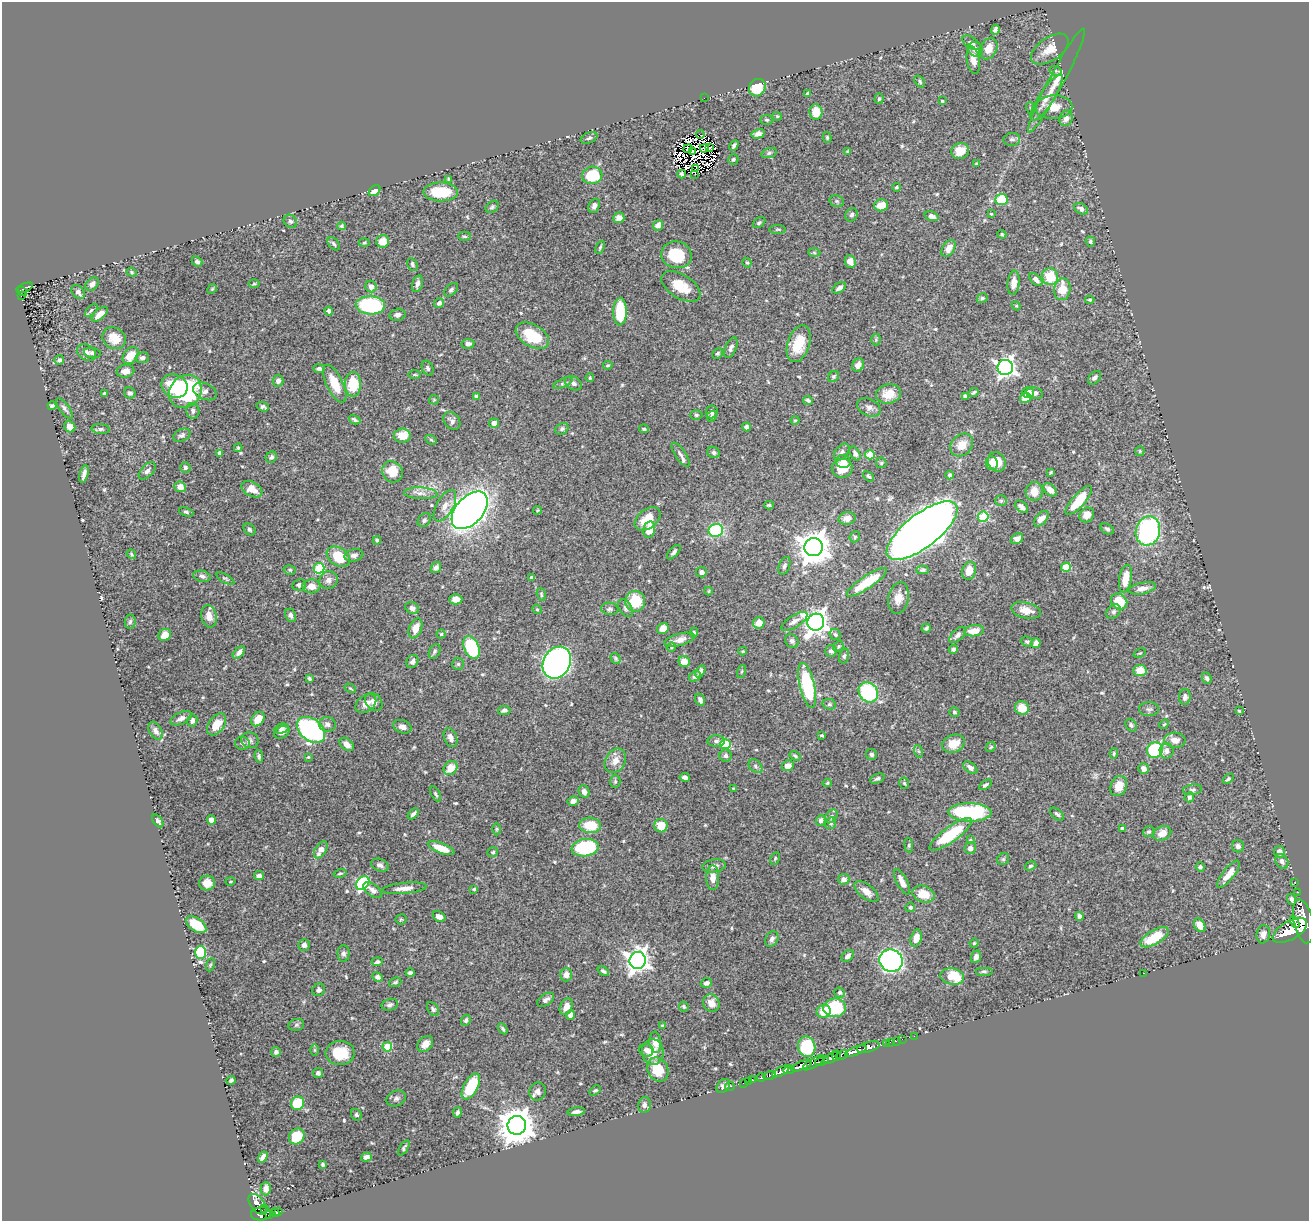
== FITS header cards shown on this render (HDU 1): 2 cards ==
NAXIS1  =                 1307
NAXIS2  =                 1219

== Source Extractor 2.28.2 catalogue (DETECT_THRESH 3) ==
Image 1307 x 1219 px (HDU 1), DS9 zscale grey, 1 PNG px = 1 image px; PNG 1311 x 1223 px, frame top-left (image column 1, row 1219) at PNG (2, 2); each listed source drawn as its Kron ellipse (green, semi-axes under 4 px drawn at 4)
Background 0.793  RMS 0.015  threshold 0.0442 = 3 sigma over >= 5 px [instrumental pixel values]
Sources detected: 579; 9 with non-positive FLUX_AUTO (blend fragments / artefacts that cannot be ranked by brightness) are neither listed nor drawn; of the other 570, the 500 brightest by FLUX_AUTO listed and drawn (70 fainter detections omitted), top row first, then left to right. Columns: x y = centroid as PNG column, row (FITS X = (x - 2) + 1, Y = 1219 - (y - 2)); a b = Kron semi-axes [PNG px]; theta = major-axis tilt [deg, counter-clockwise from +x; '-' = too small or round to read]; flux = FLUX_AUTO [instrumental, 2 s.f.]
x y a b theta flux
995 30 5 4 - 2.3
971 43 10 5 -34 3.7
988 49 11 8 65 13
1050 49 21 11 34 13
975 50 8 6 -43 6.7
973 60 14 6 -80 8.6
1056 71 6 4 -16 1.8
920 81 6 4 -53 1.8
1056 81 58 7 62 17
757 88 9 8 - 22
808 94 4 3 - 2.3
704 98 2 2 - 16
1046 98 27 7 57 12
879 99 5 4 - 1.4
942 101 3 3 - 1.2
1054 107 18 12 3 15
1031 108 6 3 -69 1.1
816 112 8 6 -84 15
777 116 5 4 - 1.1
1066 118 8 6 72 6.5
767 120 6 5 - 1.5
700 134 4 2 - 1.6
758 134 6 4 14 4.6
827 137 6 4 -77 1.2
589 138 9 5 23 2.4
1012 139 8 6 7 3.2
734 146 6 3 59 2.7
704 148 5 3 - 1.6
710 148 3 3 - 1.8
688 149 5 2 - 1.4
692 151 3 2 - 2.5
847 151 4 3 - 1.2
960 151 9 8 - 15
769 153 8 5 17 1.8
733 159 5 5 - 1.9
977 164 4 3 - 1.7
696 168 3 2 - 2
682 174 4 3 - 1.8
695 174 2 2 - 4
592 175 10 8 13 42
449 179 3 3 - 1.5
896 187 4 3 - 1.2
375 191 6 4 39 8.9
441 192 17 9 -1 30
1001 199 6 5 - 38
837 201 7 5 -21 1.8
881 205 7 6 - 13
594 206 7 5 70 4.2
492 207 7 5 37 2
1081 209 7 5 -34 3.8
991 214 4 3 - 1.2
852 215 7 5 57 2.3
932 216 7 4 -18 4.6
619 218 6 5 - 5
290 221 7 6 - 2.4
759 223 7 4 38 1.8
658 225 5 5 - 5.6
342 226 4 4 - 1.7
778 229 8 4 0 1.4
1002 234 4 3 - 1.2
464 236 6 4 -1 1.6
383 241 6 6 - 11
1090 241 5 4 - 1.6
364 243 5 3 - 1.1
334 244 8 5 -52 2.2
600 247 7 3 65 1.4
949 248 9 6 55 6.6
814 253 6 4 -2 1.3
676 255 15 13 -14 37
197 261 6 4 -40 2.7
850 261 6 5 - 6.7
747 263 5 3 - 1.3
412 264 7 5 -62 1.8
132 272 5 4 - 1.3
1050 277 8 8 - 27
1036 279 8 4 -43 3.8
1014 283 12 6 84 9.1
92 284 8 5 45 4.4
254 284 6 4 1 1.1
417 284 9 5 75 3.9
681 286 22 12 -31 21
371 287 6 5 - 5.4
25 288 8 3 22 150
839 288 7 4 32 3.8
212 289 5 4 - 1.2
1062 289 11 8 84 22
451 290 8 5 45 2
22 291 6 3 -33 130
78 292 8 5 -51 4.2
21 295 3 3 - 17
982 298 5 5 - 2.1
1090 300 4 3 - 1.3
439 303 5 5 - 3.7
370 305 14 9 -3 94
1016 306 4 4 - 1.1
91 310 8 4 45 1.9
329 311 4 4 - 2.6
620 312 14 7 90 39
100 314 10 5 42 11
397 315 8 6 13 3.3
532 336 18 11 -30 34
114 338 12 10 -35 17
876 340 6 5 - 1.4
468 344 6 5 - 4
799 344 19 11 72 26
731 348 11 5 67 3.7
87 352 10 7 -31 4.5
92 353 8 5 -10 2.5
717 353 6 4 43 1.9
131 356 9 7 52 17
142 358 7 5 10 3
59 360 5 4 - 3
608 365 5 3 - 1.4
858 365 7 5 55 6.5
1005 367 8 7 - 430
319 368 6 4 0 3.4
428 368 8 5 -66 2.5
125 371 9 6 10 6.4
415 375 6 3 0 1.3
833 376 6 5 - 1.8
590 378 4 3 - 1.2
1094 378 8 5 47 3.2
278 381 6 5 - 4.1
563 383 10 4 24 2.4
573 383 9 6 -32 4.6
335 384 20 8 -64 22
353 384 12 8 -90 32
174 386 13 11 -28 40
185 391 17 15 47 110
205 391 12 8 -25 5.1
974 392 5 3 - 1.7
1028 392 5 5 - 3.9
104 393 3 3 - 1.4
130 393 6 5 - 2.7
1034 393 8 6 -10 4.2
889 394 12 9 10 16
965 396 4 3 - 2.4
477 397 4 3 - 4.7
1025 398 5 5 - 16
434 400 5 4 - 1.2
808 400 5 3 - 2.4
52 406 4 3 - 2.4
263 407 6 4 -18 2.6
869 407 12 8 -26 4.9
64 408 12 4 -54 3
193 411 8 6 -75 3.3
712 412 6 6 - 3
696 415 6 5 - 1.6
712 416 5 4 - 1.9
354 420 6 3 -30 1.9
795 420 4 4 - 1.1
452 421 10 7 -50 4.3
494 423 5 4 - 5.3
70 427 6 5 - 7.1
746 427 4 4 - 2.9
101 429 9 5 -4 2.6
562 429 7 5 33 2.1
644 429 5 3 - 1.5
182 435 9 6 25 2.6
402 436 8 7 - 14
431 440 6 4 -30 1.3
962 445 12 10 43 12
238 448 4 3 - 1.2
1140 451 5 4 - 1.1
714 452 6 5 - 2.4
842 452 9 6 50 3.7
220 453 4 4 - 5.5
855 453 7 4 -59 3.1
681 455 14 5 -56 4.2
870 455 5 4 - 23
271 457 6 5 - 2.9
843 461 7 6 - 5.7
997 462 10 8 -61 15
881 463 5 5 - 1.3
992 463 7 6 - 7.4
185 468 5 5 - 2.1
842 468 10 9 - 15
147 471 10 6 46 3.8
392 472 11 10 - 20
1050 472 3 3 - 1.1
84 474 9 3 75 4.2
950 475 4 4 - 2.5
869 476 6 4 -40 1.7
180 487 6 5 - 7.4
252 489 11 7 -29 10
1050 490 8 5 -43 5.9
1034 491 9 8 - 11
421 493 17 6 -3 5.9
1079 500 18 6 49 34
1001 501 6 5 - 1.6
769 505 5 3 - 1.4
445 506 17 8 61 8.4
1021 507 7 5 -39 5.5
470 510 22 13 47 810
537 510 5 4 - 1.2
186 512 7 4 -19 1.7
1087 515 8 7 - 8.4
983 517 5 5 - 63
847 518 8 6 12 6
648 519 14 9 38 16
1041 519 9 5 49 7.5
424 520 7 6 - 2.1
249 529 6 5 - 2.1
1107 529 7 5 -34 2.3
649 530 8 5 79 16
716 530 7 6 - 67
922 531 43 16 38 2000
1148 531 15 12 74 160
855 537 6 5 - 1.4
1017 539 6 5 - 6.3
377 540 4 3 - 1.4
814 547 9 9 - 1900
674 552 9 4 47 2.8
131 554 5 3 - 1.3
354 555 9 6 13 3.5
338 557 13 9 -35 33
784 566 9 5 68 2.8
436 567 6 5 - 3.4
1066 567 5 4 - 33
319 568 5 5 - 75
290 570 6 5 - 1.7
923 570 6 4 1 1.6
969 571 9 7 73 12
701 572 5 5 - 2.9
202 576 9 5 -12 2.8
531 577 3 3 - 1.8
225 579 10 3 -30 1.5
1125 579 14 6 80 17
328 580 9 8 - 5.6
867 582 24 6 34 40
299 585 7 5 12 3.4
311 586 9 7 2 7.6
1142 588 13 5 13 6.2
709 591 4 4 - 1.2
541 594 7 4 -74 1.4
898 598 16 10 79 10
456 599 6 5 - 7.6
635 601 10 10 - 28
1119 602 9 7 -40 29
412 608 7 5 -25 5
625 608 10 6 -59 3
537 609 5 4 - 1.2
610 609 9 6 -7 2.7
1026 610 15 7 -12 12
1113 612 8 6 45 2.7
290 615 7 5 -64 3.4
209 616 11 7 -77 8.3
794 621 15 6 32 5.2
130 622 7 5 83 2.2
816 622 9 8 - 790
759 623 6 5 - 9.1
415 628 10 6 68 11
663 628 6 5 - 12
926 628 5 3 - 2
974 631 10 5 8 14
694 632 5 4 - 1.4
441 634 4 4 - 1.4
835 634 6 5 - 2.1
165 635 6 5 - 10
958 635 10 5 44 3.6
680 640 16 6 14 7.3
792 641 7 6 - 3
1027 642 6 4 -21 1.9
1036 643 5 4 - 6.2
838 646 6 4 51 1.6
471 647 12 7 -65 59
671 647 5 4 - 1.3
953 649 4 4 - 2.2
435 651 8 5 62 2.2
743 651 4 3 - 1.2
831 651 6 5 - 3.2
239 653 7 4 44 4.5
1140 653 6 4 23 1.3
844 656 7 4 75 2
616 658 6 4 -55 1.5
412 661 7 5 58 3.4
684 661 5 5 - 12
557 663 17 13 60 580
458 664 6 6 - 1.8
1140 670 6 5 - 15
700 671 6 4 58 2.8
741 671 7 3 71 1.2
695 676 6 5 - 3.1
1207 678 6 4 -64 2.4
309 679 4 3 - 1.8
807 685 23 7 -77 77
350 688 6 3 -30 1.2
868 692 11 9 -51 82
1185 697 8 5 86 3.3
700 700 6 5 - 3.1
374 702 10 7 -49 7.5
366 704 11 8 35 8.2
829 704 7 5 -12 2.3
1022 708 7 7 - 15
1149 709 10 7 0 2.9
504 710 6 4 8 2.7
1239 711 4 4 - 1.1
954 712 5 4 - 1.8
181 718 11 6 24 4.2
258 719 8 6 54 16
192 721 6 5 - 3.3
217 724 12 7 54 14
327 724 8 7 - 4.1
1164 724 5 4 - 1.2
1131 725 7 5 -56 2.3
402 727 9 6 -22 4.7
282 729 7 5 16 3.5
311 730 16 10 -38 220
156 731 9 6 -62 4.4
282 732 8 5 30 6
822 735 3 3 - 1.3
450 738 10 6 -69 5.2
250 740 9 8 - 3.2
1175 740 10 7 -2 7.7
716 741 9 6 1 2.8
242 743 7 6 - 3.2
347 744 8 5 -39 6.3
725 744 5 5 - 69
953 744 12 8 21 16
991 747 6 4 45 1.3
1155 750 8 7 - 73
918 751 6 4 -70 1.6
1167 751 8 7 - 4.6
1114 754 5 4 - 1.3
871 755 6 5 - 2.4
259 756 6 4 -82 2.3
726 756 6 6 - 2.5
795 756 6 3 -33 1.5
308 757 4 4 - 1.1
615 761 13 10 59 9.1
755 766 8 5 -44 2.8
788 766 6 5 - 6.6
451 768 7 6 - 14
970 768 8 5 -39 4
1144 769 5 5 - 5.4
685 777 5 4 - 3.8
877 778 7 4 21 2.3
1228 779 6 4 43 2
615 781 6 5 - 1.6
827 783 5 4 - 1.3
904 783 5 5 - 1.4
985 785 7 3 31 2
1119 786 10 8 67 11
733 788 3 2 - 1.1
1192 790 10 5 9 2.3
584 792 6 5 - 4.7
436 794 8 4 -63 1.5
1189 797 5 4 - 2.6
573 801 6 4 15 5.6
970 812 22 9 -1 98
413 814 6 4 43 3.4
1057 814 8 4 -42 2.3
831 816 7 5 51 2.6
212 820 4 4 - 7.8
821 820 5 4 - 3.4
158 821 7 4 -52 2.6
831 823 6 5 - 2.3
590 825 11 7 -3 27
661 826 7 6 - 15
496 829 6 4 90 1.3
1122 829 3 3 - 1.7
1148 832 6 5 - 1.8
1162 833 9 7 25 9.7
951 834 25 7 36 51
970 840 4 4 - 1.2
909 845 7 3 -83 1.3
1238 846 6 6 - 3.4
441 848 14 5 -22 16
585 848 13 8 9 86
970 848 6 5 - 4.5
321 850 9 5 58 8.8
493 852 5 4 - 1.6
1279 852 6 5 - 5.4
775 858 7 4 64 1.3
1003 859 6 5 - 1.7
1282 861 8 6 -59 3.2
380 865 9 6 -20 3.6
714 866 12 6 8 4.9
1030 866 6 4 18 1.6
1200 867 5 4 - 2.2
340 873 7 4 14 1.5
1228 874 17 5 52 11
259 876 5 4 - 5.2
713 878 12 6 -90 8.5
844 879 6 5 - 4.3
230 881 5 4 - 1.3
902 882 14 5 -63 7.3
207 883 8 7 - 8.9
363 883 7 5 47 120
1295 883 2 2 - 9.1
404 888 23 5 5 7.3
474 889 4 3 - 1.3
373 890 11 5 -37 4.3
866 892 14 7 -38 8.1
1298 892 2 2 - 8
924 894 11 8 -19 17
1292 899 6 4 -69 2.8
910 907 5 4 - 1.9
1079 916 4 4 - 3.6
439 917 7 4 -29 5.9
401 919 5 5 - 1.4
1303 921 22 9 -78 4800
1295 922 6 3 -63 600
196 925 11 6 -34 31
1200 925 7 5 -62 12
1290 930 19 9 29 4300
1263 934 9 6 81 6.3
1155 937 16 7 31 28
916 938 8 5 74 11
772 939 8 6 60 3.7
974 943 5 4 - 1.1
304 945 6 5 - 4.1
200 953 6 5 - 63
343 953 8 6 -89 2.8
848 956 7 5 46 3.9
976 957 6 5 - 6
638 960 8 8 - 720
891 961 12 11 - 360
377 962 6 4 7 2.5
210 965 7 3 71 1.1
603 971 6 4 -37 1.8
984 971 9 4 0 2
410 973 4 3 - 2.2
1144 973 3 2 - 2.4
566 975 7 6 - 4.9
952 976 12 8 -8 28
378 977 5 4 - 2.9
395 982 6 4 20 1.9
706 983 6 4 18 3.1
319 990 6 6 - 2.9
840 993 5 5 - 1.9
546 1000 9 5 33 3.9
711 1003 9 8 - 9.6
390 1005 8 5 14 2.5
566 1007 9 6 65 7.2
684 1007 5 4 - 1.6
835 1008 11 9 4 59
433 1009 8 5 -56 2.2
824 1011 7 6 - 19
571 1015 5 4 - 5.5
466 1020 6 4 65 2.1
296 1025 8 6 17 2.1
662 1026 4 3 - 1.2
503 1029 6 3 -60 1.7
914 1036 2 2 - 14
902 1039 2 2 - 11
896 1041 2 2 - 15
655 1042 11 6 -83 8.4
890 1042 2 2 - 17
886 1043 2 2 - 14
425 1044 9 6 47 6.9
387 1047 5 4 - 34
807 1047 10 8 -79 61
868 1047 12 5 16 1300
315 1050 6 4 -90 1.2
646 1050 7 6 - 4
856 1051 11 3 21 1400
276 1052 5 5 - 3.1
653 1052 13 11 -85 14
340 1053 15 12 0 26
842 1055 6 4 24 170
836 1056 5 3 - 230
831 1058 8 4 34 520
822 1061 7 2 20 260
813 1063 12 4 32 470
801 1066 11 4 22 1700
658 1069 12 10 -59 25
789 1070 6 3 6 250
781 1071 9 4 29 1200
318 1073 5 5 - 3
769 1075 6 3 20 170
761 1078 4 3 - 180
231 1080 4 3 - 2.2
752 1080 3 3 - 49
748 1081 2 2 - 9
743 1083 2 2 - 9.1
471 1086 14 7 61 41
723 1086 8 5 49 3.5
730 1087 5 3 - 17
595 1090 6 4 33 1.4
538 1092 9 8 - 5.1
396 1098 10 7 23 3.2
297 1103 7 6 - 29
644 1105 8 6 80 3.2
457 1112 5 4 - 2.3
576 1112 9 4 8 3.8
356 1115 6 5 - 1.8
517 1125 9 9 - 2500
297 1136 9 7 46 23
404 1148 8 4 59 2
263 1157 6 4 57 4.4
366 1157 5 4 - 3.2
323 1165 3 3 - 1.6
266 1189 6 5 - 5.5
258 1204 12 7 -53 330
265 1208 2 2 - 29
279 1211 4 3 - 100
275 1213 4 3 - 140
261 1214 10 6 6 970
270 1215 3 3 - 96
At the frame edge (FLAGS 8, measured only in part): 1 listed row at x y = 1303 921
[70 fainter detections neither listed nor drawn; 9 non-positive-flux detections neither listed nor drawn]